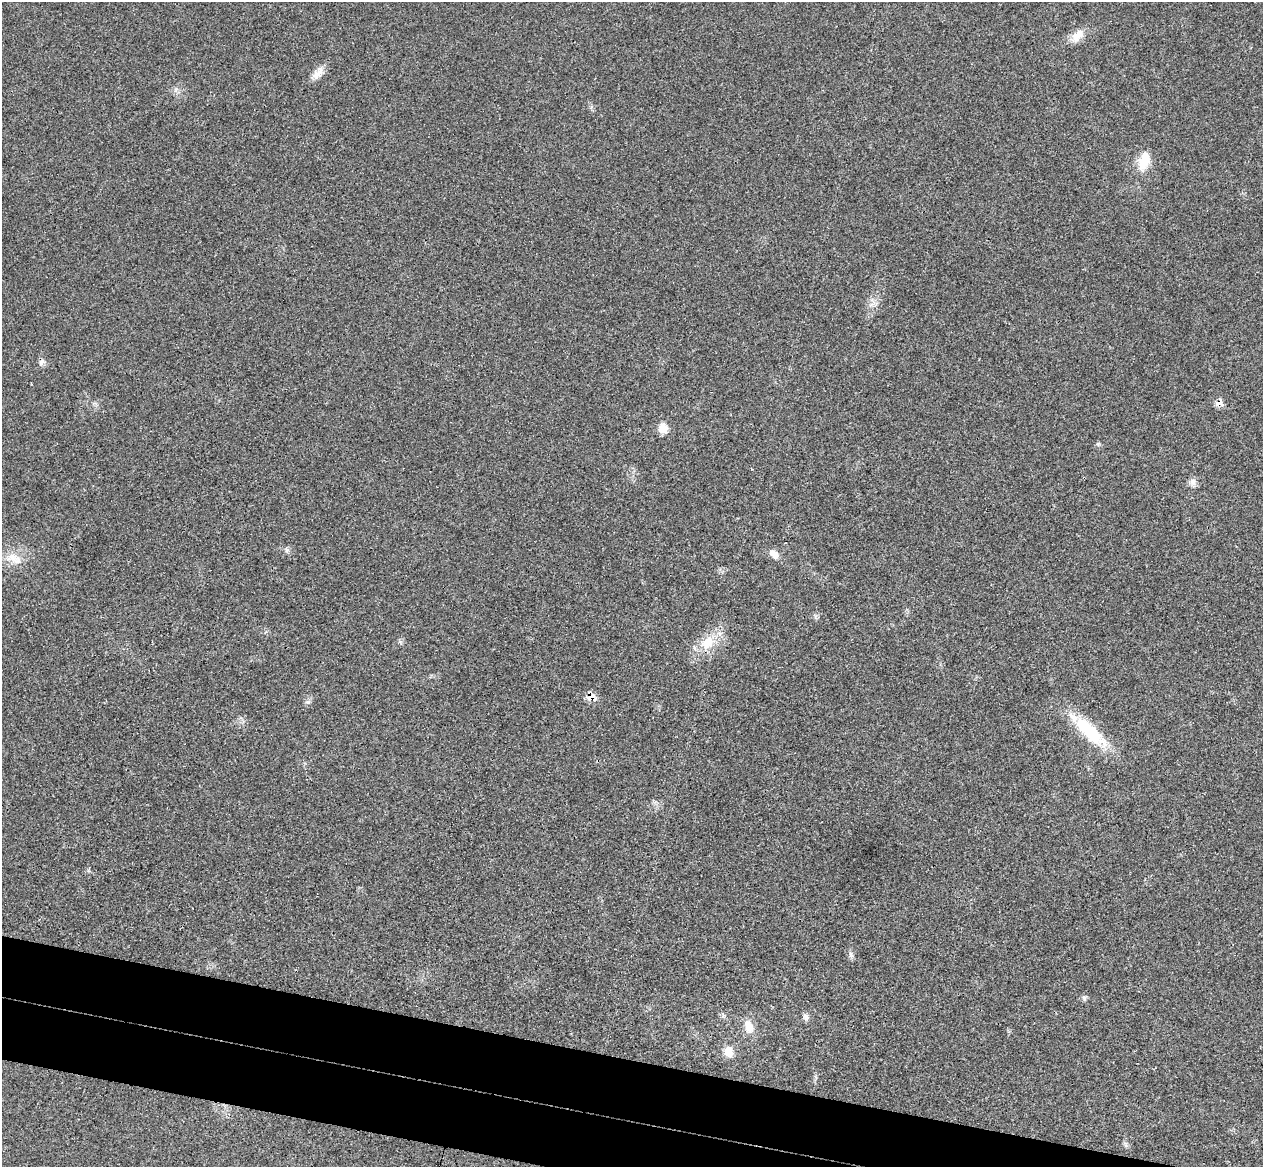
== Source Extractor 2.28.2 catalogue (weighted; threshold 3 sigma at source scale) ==
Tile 6 of 4 x 4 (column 2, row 2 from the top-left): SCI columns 1281-2541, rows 2632-3796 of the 5084 x 5145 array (HDU 1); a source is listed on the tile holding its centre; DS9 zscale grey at full resolution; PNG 1265 x 1169 px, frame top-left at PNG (2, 2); no overlay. Shown black and unused: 7% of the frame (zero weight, under 3 of 4 exposures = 6% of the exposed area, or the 3 px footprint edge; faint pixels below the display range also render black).
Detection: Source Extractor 2.28.2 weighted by HDU 2 'WHT'; one run over the whole footprint, this tile lists its part. Background 0.0253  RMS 0.0061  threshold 0.0274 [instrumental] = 3 sigma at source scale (4.5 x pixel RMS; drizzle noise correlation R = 1.50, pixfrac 1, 0.05/0.05 arcsec/px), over >= 5 px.
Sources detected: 16; all 16 listed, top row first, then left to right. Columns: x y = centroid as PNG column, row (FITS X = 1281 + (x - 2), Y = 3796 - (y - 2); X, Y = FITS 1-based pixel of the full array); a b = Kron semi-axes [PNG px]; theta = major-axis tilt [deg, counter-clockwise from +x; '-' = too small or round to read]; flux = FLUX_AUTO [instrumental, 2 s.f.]
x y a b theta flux
1077 35 19 10 46 6.8
318 73 20 9 55 5
1144 160 23 12 69 11
41 362 9 7 66 2.1
1219 403 11 7 24 3.5
663 428 12 11 - 5.4
1193 482 10 8 -84 2.7
774 554 12 9 -41 4.1
16 560 13 9 -29 5.4
708 643 20 15 71 12
591 697 10 8 -6 5.7
1089 731 50 17 -42 31
851 955 8 6 -71 1.7
806 1017 10 7 -53 2.1
749 1027 18 10 -70 6.6
729 1051 12 11 - 6.2
Overlapping masked pixels (flux is a lower limit): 2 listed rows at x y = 1219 403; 591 697
Unlisted compact peaks at least as high as the median listed source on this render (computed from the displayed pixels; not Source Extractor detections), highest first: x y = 308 702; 1084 998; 287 550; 1098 444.